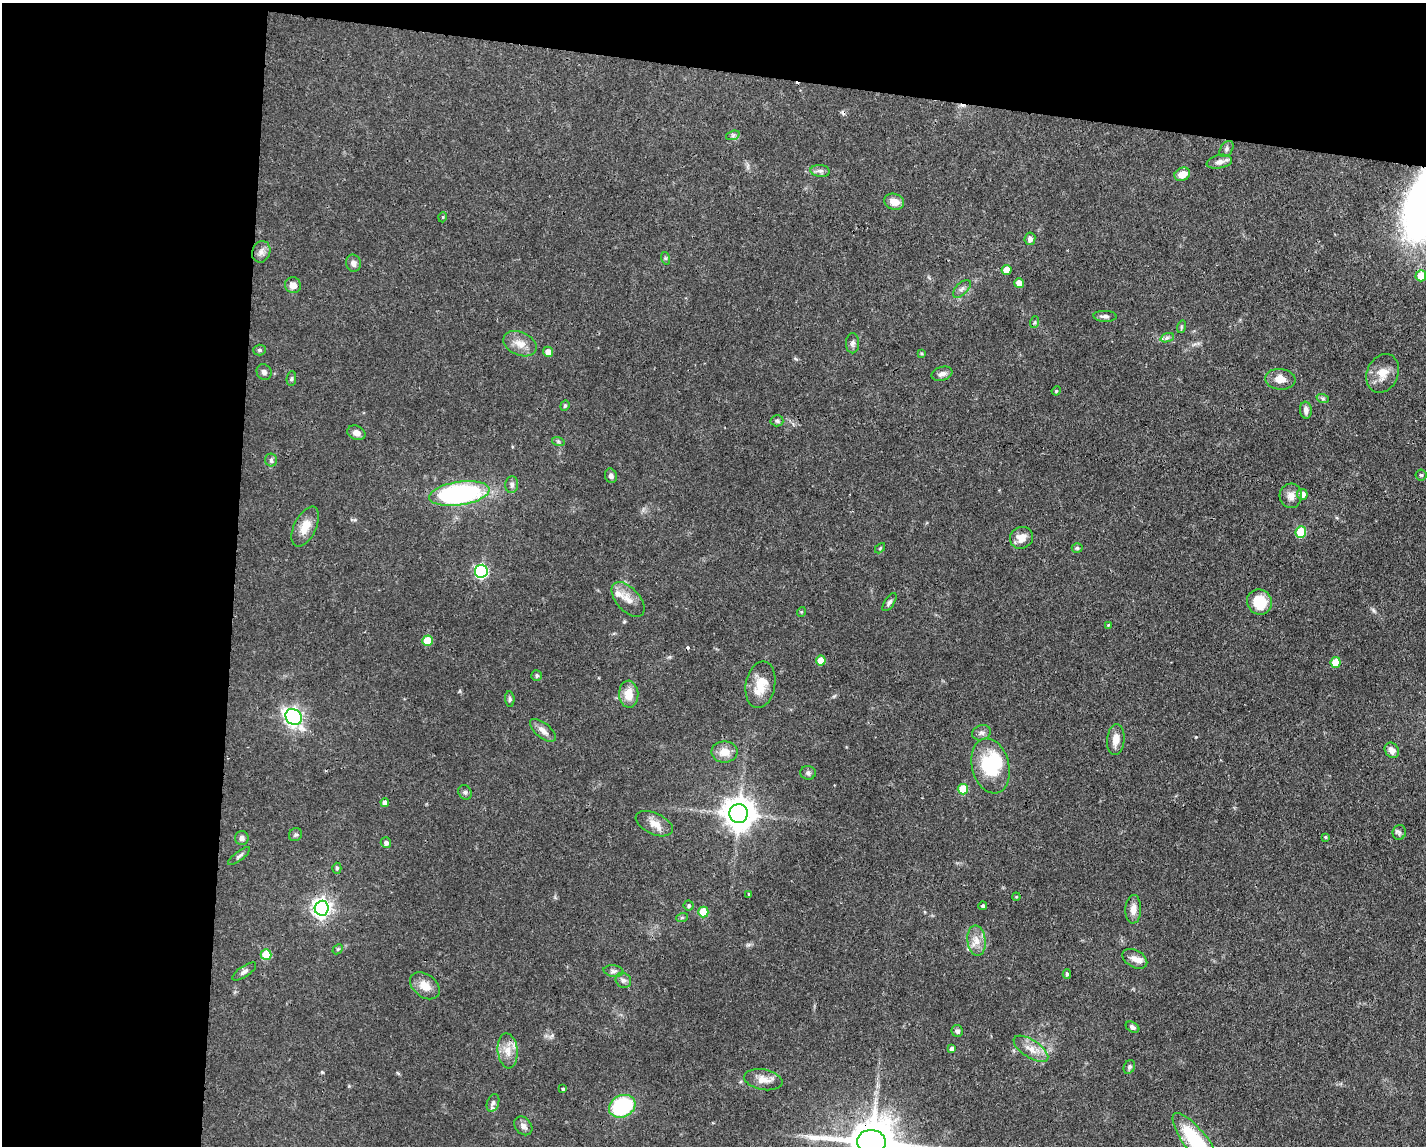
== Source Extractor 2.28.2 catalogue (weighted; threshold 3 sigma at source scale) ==
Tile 1 of 3 x 4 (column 1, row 1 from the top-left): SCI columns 109-1532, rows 3432-4575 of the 4598 x 4575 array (HDU 1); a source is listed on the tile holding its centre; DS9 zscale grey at full resolution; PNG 1428 x 1148 px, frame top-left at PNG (2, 3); each listed source drawn as its Kron ellipse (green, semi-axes under 4 px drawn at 4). Shown black and unused: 22% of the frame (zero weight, under 3 of 4 exposures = <1% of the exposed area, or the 3 px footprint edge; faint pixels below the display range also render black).
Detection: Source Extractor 2.28.2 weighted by HDU 2 'WHT'; one run over the whole footprint, this tile lists its part. Background 0.0632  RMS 0.0038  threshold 0.0171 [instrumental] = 3 sigma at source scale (4.5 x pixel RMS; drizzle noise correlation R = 1.50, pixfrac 1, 0.05/0.05 arcsec/px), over >= 5 px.
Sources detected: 119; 1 inside a brighter object's white glare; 3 cosmic-ray / hot-pixel residue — neither listed nor drawn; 3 inside a brighter listed object's ellipse — not listed separately; the other 112 listed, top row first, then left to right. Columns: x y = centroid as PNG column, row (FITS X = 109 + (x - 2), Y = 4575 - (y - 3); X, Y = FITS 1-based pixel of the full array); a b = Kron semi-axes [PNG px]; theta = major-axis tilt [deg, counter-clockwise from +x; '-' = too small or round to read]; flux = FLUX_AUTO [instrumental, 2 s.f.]
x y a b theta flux
733 135 7 4 19 0.77
1227 149 9 6 55 0.99
1219 162 13 6 12 2
820 171 10 6 -7 1.3
1182 174 8 6 27 4.3
894 202 10 8 -17 4.1
443 217 5 3 - 0.37
1030 239 6 5 - 1.7
261 252 11 9 71 2.1
665 258 6 4 -71 0.51
353 263 9 7 -73 1.6
1007 270 5 5 - 4.4
1421 276 5 5 - 6.9
1019 283 5 5 - 3.7
293 285 8 7 - 2.7
962 289 11 5 44 1.2
1105 316 11 5 -2 1.2
1035 322 6 4 71 0.52
1181 327 6 4 72 0.47
1167 338 7 4 19 0.9
853 343 10 6 89 1.3
520 344 17 11 -24 4.2
259 350 6 5 - 0.6
548 352 5 5 - 2.8
922 353 4 3 - 0.44
264 372 8 7 - 1.3
1383 373 20 15 65 5.6
942 374 10 7 19 1.8
291 379 7 4 83 0.61
1280 379 15 10 -6 3.7
1056 391 5 3 - 0.39
1323 399 6 4 -19 0.61
565 406 5 4 - 0.55
1306 410 8 6 -84 1.6
777 421 6 5 - 0.76
356 433 9 7 -23 2
558 441 6 4 -18 0.58
271 460 6 6 - 0.85
1421 475 5 5 - 0.56
611 476 7 5 -72 1.2
512 485 8 6 84 1.2
459 494 30 11 8 72
1302 494 5 5 - 3
1291 496 12 11 - 3
305 526 21 11 63 5.5
1301 532 6 5 - 15
1021 538 12 10 27 3.8
880 548 6 3 46 0.41
1077 548 5 5 - 0.78
481 571 6 6 - 59
628 600 21 11 -48 4.3
889 602 10 4 56 0.93
1259 602 13 12 - 10
801 612 5 3 - 0.37
1108 625 4 3 - 0.33
427 641 5 5 - 11
821 660 5 5 - 5.9
1336 663 5 5 - 8.6
537 676 5 5 - 0.64
760 685 23 14 80 7.5
629 694 13 9 -88 5.9
510 699 8 4 -85 0.73
294 717 9 7 -41 130
543 730 15 7 -39 2.5
981 733 9 7 17 1.4
1116 740 15 8 84 3.6
1392 750 8 6 -54 2.4
725 752 13 10 1 4.7
990 766 28 18 -76 23
808 773 8 6 -3 1
963 789 5 5 - 12
465 792 7 6 - 0.91
385 803 4 4 - 2.2
739 814 9 9 - 660
654 824 20 10 -24 3.8
1399 832 7 6 - 0.91
295 835 7 6 - 0.79
1325 837 4 4 - 0.45
242 838 7 7 - 1.4
386 843 5 5 - 1.2
239 856 13 4 38 1
337 868 5 4 - 0.6
749 894 4 3 - 0.39
1016 897 4 3 - 0.32
689 906 5 5 - 0.79
983 906 4 4 - 0.78
322 908 7 7 - 170
1133 909 14 8 88 2.8
703 912 5 5 - 13
682 918 6 4 19 0.51
976 941 15 9 -83 3.7
338 949 6 4 42 0.52
266 955 5 5 - 13
1135 959 13 8 -28 2.7
613 971 10 6 -7 1.1
244 972 14 5 34 1.4
1067 974 5 4 - 0.91
623 980 8 7 - 1.2
425 986 16 11 -37 4.5
1132 1027 7 5 -30 1
957 1031 6 5 - 0.96
952 1049 4 4 - 1.4
1031 1049 20 8 -33 4.5
508 1051 17 10 -84 4.4
1129 1067 7 5 62 0.96
763 1080 19 10 -10 4.1
563 1089 4 3 - 0.63
493 1103 9 6 70 1.1
622 1106 14 11 27 32
523 1126 10 8 -48 1.8
871 1142 14 11 -4 1700
1196 1142 35 11 -52 32
Overlapping masked pixels (flux is a lower limit): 1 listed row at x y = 871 1142
Isophote crosses this tile's border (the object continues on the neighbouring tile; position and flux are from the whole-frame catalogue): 2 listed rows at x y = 871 1142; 1196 1142